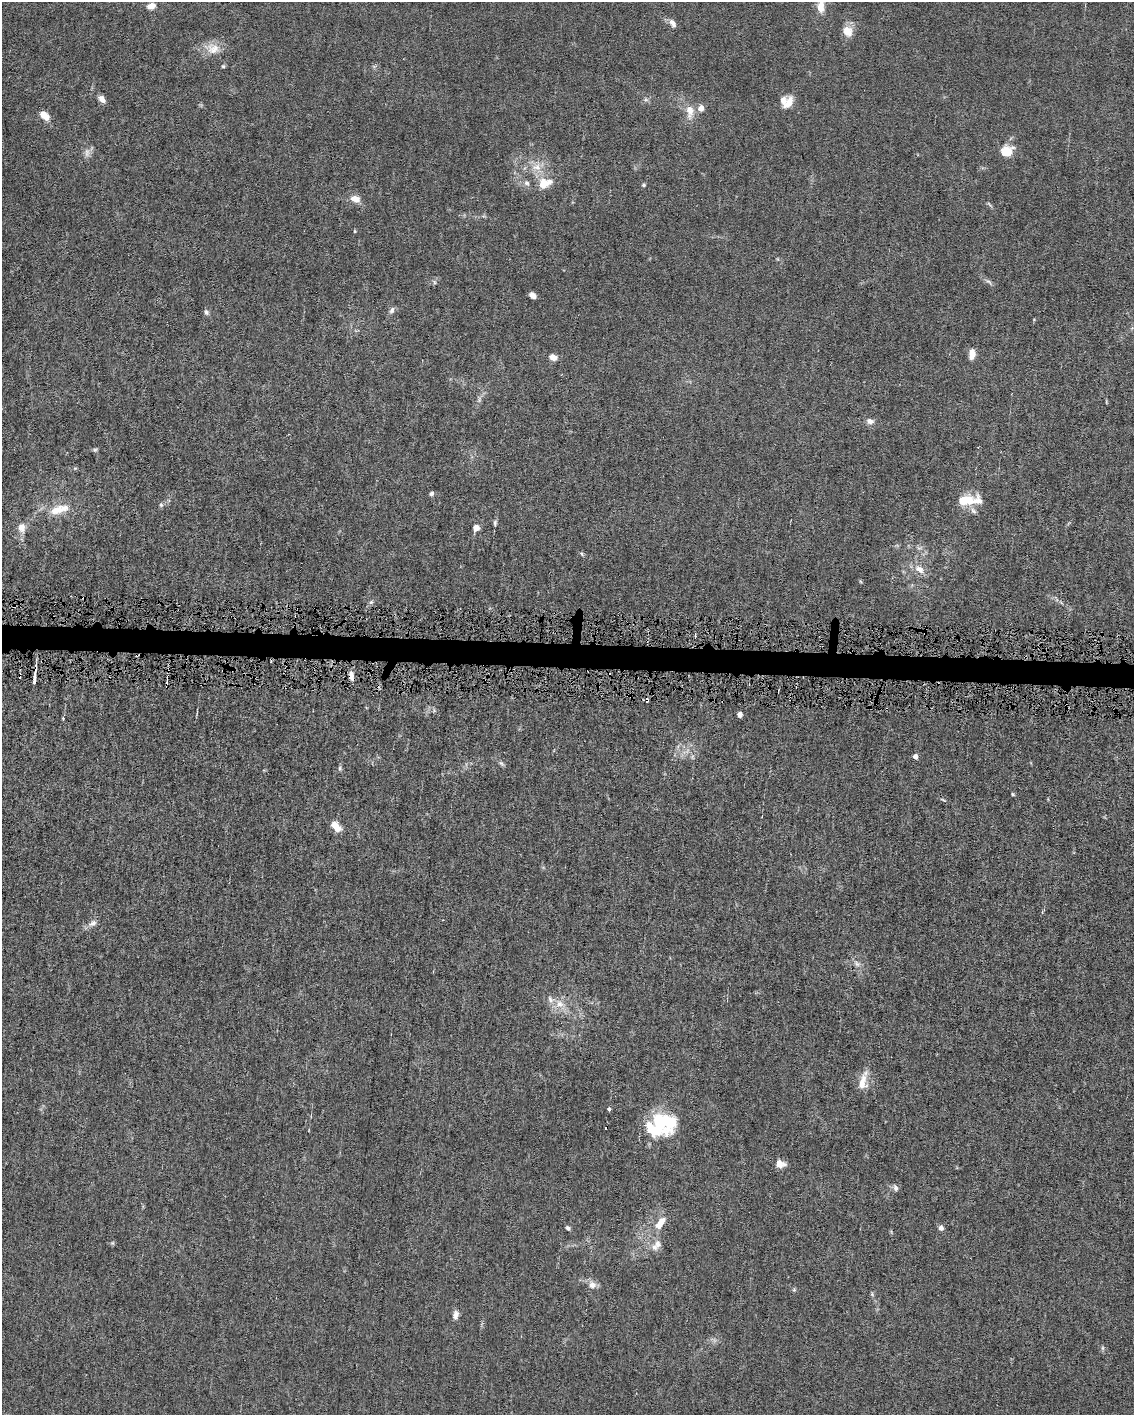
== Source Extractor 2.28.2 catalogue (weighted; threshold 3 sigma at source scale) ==
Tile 7 of 4 x 3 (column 3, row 2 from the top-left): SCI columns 2267-3398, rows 1525-2937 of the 4531 x 4566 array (HDU 1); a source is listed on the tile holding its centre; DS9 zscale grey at full resolution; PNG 1136 x 1417 px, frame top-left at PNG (2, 2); no overlay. Shown black and unused: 2% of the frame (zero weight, under 4 of 8 exposures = <1% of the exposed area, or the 3 px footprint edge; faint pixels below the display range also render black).
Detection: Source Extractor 2.28.2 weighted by HDU 2 'WHT'; one run over the whole footprint, this tile lists its part. Background 0.0155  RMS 0.0023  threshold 0.00928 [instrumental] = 3 sigma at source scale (4.09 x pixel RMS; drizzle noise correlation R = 1.36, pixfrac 0.8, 0.05/0.05 arcsec/px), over >= 5 px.
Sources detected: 88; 3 too faint to see at this stretch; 1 inside a brighter object's white glare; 5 cosmic-ray / hot-pixel residue — not listed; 8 inside a brighter listed object's ellipse — not listed separately; the other 71 listed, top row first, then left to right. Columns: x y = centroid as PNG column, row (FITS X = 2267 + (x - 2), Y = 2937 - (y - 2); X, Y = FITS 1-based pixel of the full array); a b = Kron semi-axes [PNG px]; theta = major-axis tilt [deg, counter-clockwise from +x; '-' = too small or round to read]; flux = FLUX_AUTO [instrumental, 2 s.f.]
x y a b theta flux
151 6 9 7 14 1.7
821 7 16 9 85 2.7
672 23 12 7 -59 1.1
847 31 13 11 -64 2.6
213 48 23 16 -13 3.3
223 66 5 5 - 0.29
102 99 9 6 -44 1.3
646 100 7 4 -18 0.39
789 103 16 8 61 2.3
701 108 9 8 - 1.2
690 111 19 10 -84 2.7
44 115 13 8 -44 2.2
1007 151 13 11 27 4
87 153 14 7 -89 1.1
536 167 15 11 8 2.8
544 183 20 13 19 3.9
644 185 5 4 - 0.29
355 199 11 8 -21 2.1
990 205 11 3 -50 0.35
355 231 5 3 - 0.2
988 281 12 4 -36 0.65
434 282 7 4 -88 0.37
533 295 6 5 - 1.1
392 310 9 6 71 0.7
206 312 8 6 -63 0.51
972 354 10 6 82 2.1
553 357 10 7 -17 1.3
479 400 10 5 64 0.72
870 421 9 7 -12 1
95 450 8 5 10 0.36
75 468 5 4 - 0.27
431 493 6 5 - 0.48
969 501 16 13 -82 3.2
161 505 7 6 - 0.42
56 510 24 13 21 4.3
495 523 7 5 90 0.42
22 527 13 10 -86 2
476 528 6 6 - 1.7
581 554 7 4 -59 0.33
919 569 17 10 -36 2.1
371 602 7 4 44 0.44
14 606 6 3 70 0.26
232 670 4 3 - 0.21
351 676 11 6 -79 1.2
35 678 19 4 84 1.6
740 715 5 4 - 1.1
63 718 4 3 - 0.2
915 756 6 5 - 0.82
501 763 10 4 -45 0.5
340 768 7 4 85 0.39
1013 794 5 3 - 0.26
944 800 8 3 -33 0.29
336 827 15 8 -45 2.3
93 923 13 8 28 1.2
857 964 9 7 -54 0.86
560 1004 15 12 -30 2.8
862 1083 23 11 81 2.9
609 1109 5 3 - 0.39
665 1121 26 18 -23 13
780 1164 11 8 -15 1.7
895 1188 10 6 -65 0.71
660 1223 22 10 55 3.1
568 1228 6 5 - 0.45
941 1228 6 6 - 0.82
112 1243 5 5 - 0.28
658 1244 12 10 -87 1.5
592 1285 10 10 - 1.5
794 1290 6 4 -18 0.3
872 1294 6 4 -58 0.31
455 1315 11 7 82 1.1
1103 1348 7 4 90 0.34
Overlapping masked pixels (flux is a lower limit): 4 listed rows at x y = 14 606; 232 670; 351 676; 35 678
Isophote crosses this tile's border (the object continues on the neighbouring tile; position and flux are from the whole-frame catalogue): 1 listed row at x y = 821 7